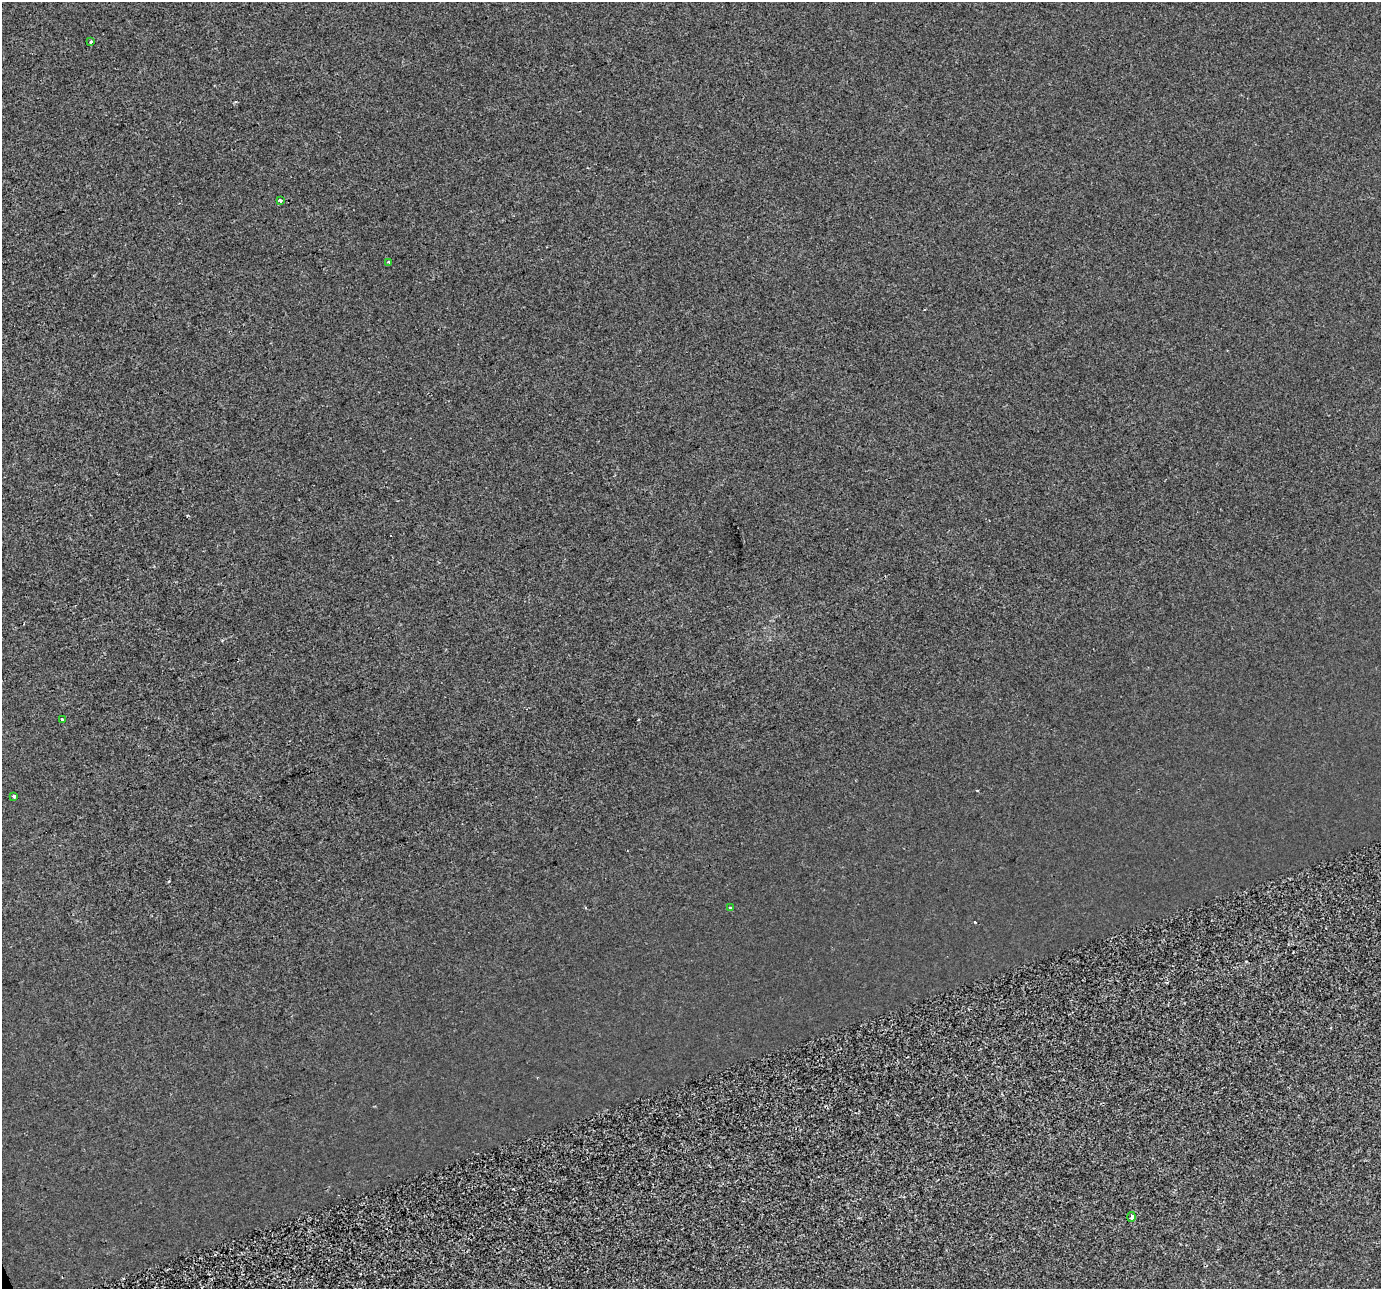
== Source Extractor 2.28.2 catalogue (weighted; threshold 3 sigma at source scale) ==
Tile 7 of 4 x 4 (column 3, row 2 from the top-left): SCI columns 2757-4135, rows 2705-3991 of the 5513 x 5354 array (HDU 1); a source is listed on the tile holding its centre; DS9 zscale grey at full resolution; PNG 1383 x 1291 px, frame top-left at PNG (2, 2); each listed source drawn as its Kron ellipse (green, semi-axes under 4 px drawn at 4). Shown black and unused: <1% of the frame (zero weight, under 2 of 3 exposures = <1% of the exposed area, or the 3 px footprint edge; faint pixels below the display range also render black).
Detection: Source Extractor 2.28.2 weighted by HDU 2 'WHT'; one run over the whole footprint, this tile lists its part. Background 2.73e-04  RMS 0.0029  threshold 0.0131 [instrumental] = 3 sigma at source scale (4.5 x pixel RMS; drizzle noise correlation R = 1.50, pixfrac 1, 0.0396/0.0396 arcsec/px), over >= 5 px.
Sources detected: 9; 2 cosmic-ray / hot-pixel residue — neither listed nor drawn; the other 7 listed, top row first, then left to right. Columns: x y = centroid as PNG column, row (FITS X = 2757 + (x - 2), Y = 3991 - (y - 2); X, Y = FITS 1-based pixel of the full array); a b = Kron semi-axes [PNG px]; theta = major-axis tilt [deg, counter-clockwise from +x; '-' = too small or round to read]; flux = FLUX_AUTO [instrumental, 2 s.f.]
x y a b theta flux
91 42 3 3 - 0.75
280 200 4 3 - 1.8
389 262 3 2 - 0.34
62 719 3 3 - 0.6
14 796 3 3 - 0.99
730 907 3 2 - 0.3
1131 1217 5 4 - 2.6